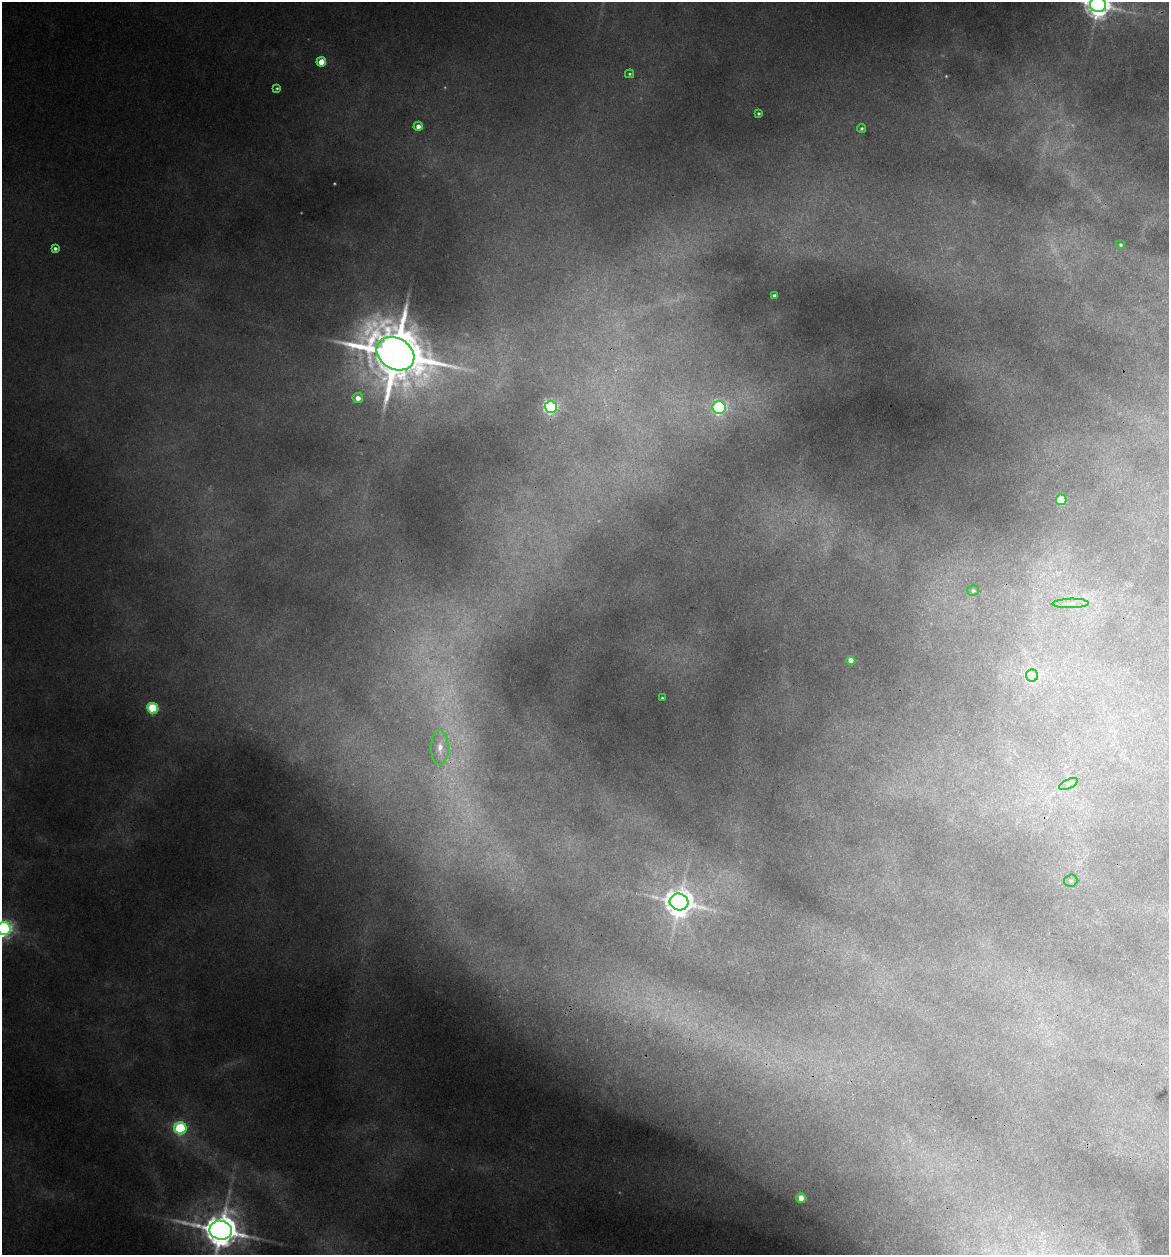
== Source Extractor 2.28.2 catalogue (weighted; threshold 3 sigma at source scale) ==
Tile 6 of 4 x 4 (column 2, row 2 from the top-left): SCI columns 1287-2453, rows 2505-3757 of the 5028 x 5010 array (HDU 1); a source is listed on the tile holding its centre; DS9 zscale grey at full resolution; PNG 1171 x 1257 px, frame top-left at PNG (2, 2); each listed source drawn as its Kron ellipse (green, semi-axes under 4 px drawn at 4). Shown black and unused: <1% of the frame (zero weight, under 3 of 4 exposures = <1% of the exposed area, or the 3 px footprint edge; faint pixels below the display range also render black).
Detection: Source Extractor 2.28.2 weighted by HDU 2 'WHT'; one run over the whole footprint, this tile lists its part. Background 0.0841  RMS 0.0075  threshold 0.0338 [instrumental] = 3 sigma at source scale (4.5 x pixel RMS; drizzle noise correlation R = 1.50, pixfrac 1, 0.05/0.05 arcsec/px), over >= 5 px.
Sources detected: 31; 2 too faint to see at this stretch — neither listed nor drawn; the other 29 listed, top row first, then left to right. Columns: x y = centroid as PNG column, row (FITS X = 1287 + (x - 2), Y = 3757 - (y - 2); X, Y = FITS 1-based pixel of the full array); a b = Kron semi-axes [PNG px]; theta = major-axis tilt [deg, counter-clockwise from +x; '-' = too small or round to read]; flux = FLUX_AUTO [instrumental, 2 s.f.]
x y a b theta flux
1098 4 8 8 - 950
321 62 5 5 - 16
629 74 4 4 - 0.96
277 88 3 3 - 0.97
758 113 3 3 - 1.1
418 126 4 4 - 4.9
862 128 4 4 - 1.1
1120 245 4 4 - 1.1
55 248 4 3 - 2.1
774 296 3 3 - 2.1
395 354 20 15 -31 5600
358 398 5 5 - 5.8
551 407 6 6 - 190
719 407 7 6 - 170
1061 500 5 5 - 40
973 590 6 5 - 2.1
1070 603 18 5 1 5.5
851 660 4 4 - 8.4
1032 675 6 6 - 150
662 698 3 3 - 0.82
153 708 5 5 - 61
440 748 17 9 -90 8
1068 784 10 4 26 2.7
1071 881 7 6 - 1.6
679 902 9 8 - 1100
4 929 7 6 - 320
180 1128 6 6 - 97
801 1198 5 4 - 11
221 1230 11 9 -10 2200
Isophote crosses this tile's border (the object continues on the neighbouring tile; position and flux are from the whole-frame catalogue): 3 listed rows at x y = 1098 4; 4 929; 221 1230